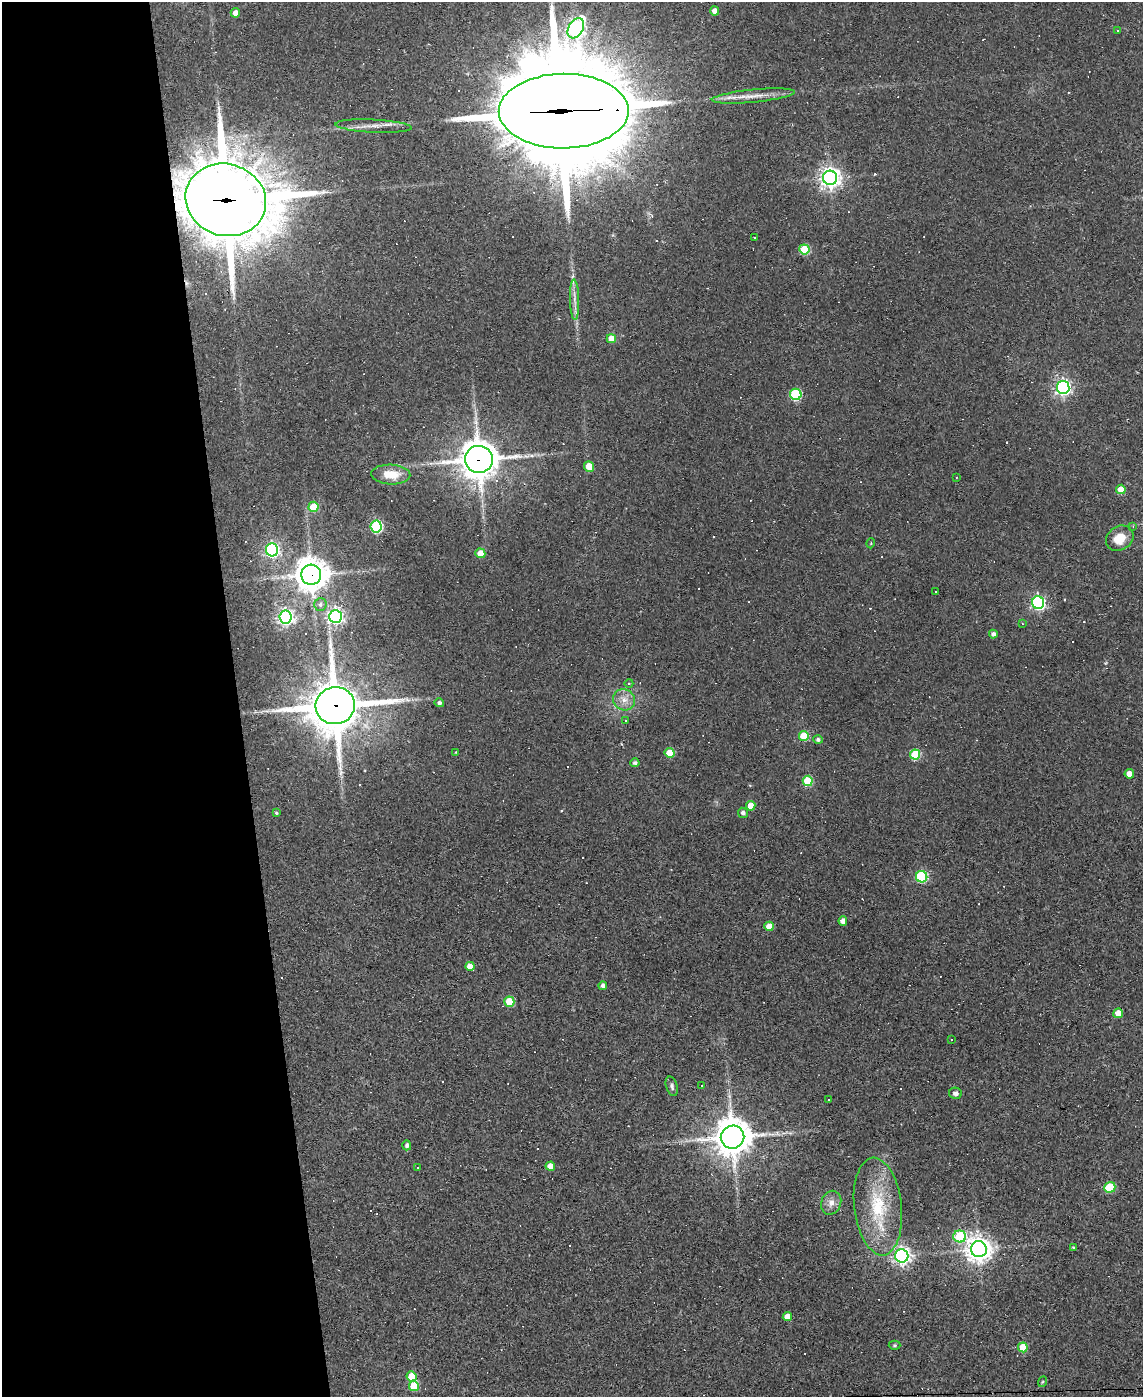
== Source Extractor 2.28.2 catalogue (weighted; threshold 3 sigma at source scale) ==
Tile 5 of 4 x 3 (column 1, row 2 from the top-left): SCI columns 1-1141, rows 1625-3019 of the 4564 x 4539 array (HDU 1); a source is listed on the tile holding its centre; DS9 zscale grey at full resolution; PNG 1145 x 1399 px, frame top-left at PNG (2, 2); each listed source drawn as its Kron ellipse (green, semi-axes under 4 px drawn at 4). Shown black and unused: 21% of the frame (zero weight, under 2 of 3 exposures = <1% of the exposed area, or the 3 px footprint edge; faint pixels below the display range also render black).
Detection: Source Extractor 2.28.2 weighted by HDU 2 'WHT'; one run over the whole footprint, this tile lists its part. Background 0.0835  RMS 0.0074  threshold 0.0335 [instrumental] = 3 sigma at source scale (4.5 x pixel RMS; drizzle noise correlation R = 1.50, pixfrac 1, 0.05/0.05 arcsec/px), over >= 5 px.
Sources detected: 112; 31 cosmic-ray / hot-pixel residue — neither listed nor drawn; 1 inside a brighter listed object's ellipse — not listed separately; the other 80 listed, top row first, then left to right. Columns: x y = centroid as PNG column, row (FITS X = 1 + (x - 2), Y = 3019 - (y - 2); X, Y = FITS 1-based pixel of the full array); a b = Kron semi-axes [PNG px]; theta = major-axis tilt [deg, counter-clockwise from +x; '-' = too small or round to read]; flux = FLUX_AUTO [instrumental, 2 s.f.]
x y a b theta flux
715 11 4 4 - 5.5
235 13 5 4 - 4.7
576 28 11 7 60 260
1118 30 3 3 - 0.75
753 96 41 6 5 11
564 111 65 37 0 20000
373 126 38 6 -3 8.7
830 178 7 7 - 480
226 200 41 36 -16 5500
754 238 3 2 - 0.83
804 249 5 5 - 35
575 300 20 4 -88 5.2
611 339 4 4 - 8.3
1063 387 6 6 - 230
796 394 6 5 - 67
479 459 14 13 - 1500
589 466 5 5 - 13
391 474 19 10 -3 15
956 477 3 2 - 0.53
1121 489 5 4 - 11
314 507 5 5 - 27
1133 526 4 3 - 0.63
376 527 6 5 - 82
1120 538 14 12 32 13
871 543 5 3 - 0.62
272 550 6 6 - 170
480 553 5 4 - 11
311 575 10 10 - 1300
935 591 2 2 - 0.68
1038 603 6 6 - 150
320 605 6 6 - 2.4
335 616 6 6 - 210
286 617 6 6 - 230
1022 624 4 2 - 0.51
993 634 4 4 - 2.5
629 683 4 3 - 0.73
624 700 11 10 - 6.7
439 703 5 4 - 2
335 706 20 18 12 3000
625 720 3 2 - 0.43
804 736 5 5 - 27
818 739 4 4 - 1.7
456 752 4 3 - 0.52
670 753 5 5 - 20
915 754 5 5 - 43
635 763 4 4 - 2.2
1129 774 5 4 - 7.3
808 781 5 5 - 33
751 806 5 4 - 12
276 813 4 4 - 1.1
743 813 5 5 - 2.4
922 877 6 5 - 73
843 921 4 4 - 5.3
769 926 5 4 - 12
470 966 4 4 - 9.1
603 986 4 4 - 2.6
509 1002 5 5 - 31
1118 1013 5 5 - 11
951 1039 3 3 - 0.57
672 1086 10 5 -74 2.2
701 1086 3 3 - 3
955 1093 6 6 - 2.9
829 1100 3 2 - 0.67
732 1137 12 11 - 1700
407 1145 5 4 - 2.2
550 1166 5 4 - 9.6
418 1167 3 3 - 1.1
1110 1187 5 5 - 37
831 1203 12 10 69 5.4
878 1206 49 24 -83 47
960 1237 6 6 - 60
1074 1248 4 3 - 1.2
979 1249 8 8 - 750
902 1256 6 6 - 250
787 1317 4 4 - 8.2
895 1345 6 4 0 1
1023 1347 5 5 - 22
411 1376 5 5 - 21
1042 1382 5 3 - 0.7
414 1386 5 5 - 27
Overlapping masked pixels (flux is a lower limit): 5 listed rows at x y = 564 111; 226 200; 479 459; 311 575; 335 706
Isophote crosses this tile's border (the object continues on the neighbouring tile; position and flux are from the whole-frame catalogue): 1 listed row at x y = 564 111